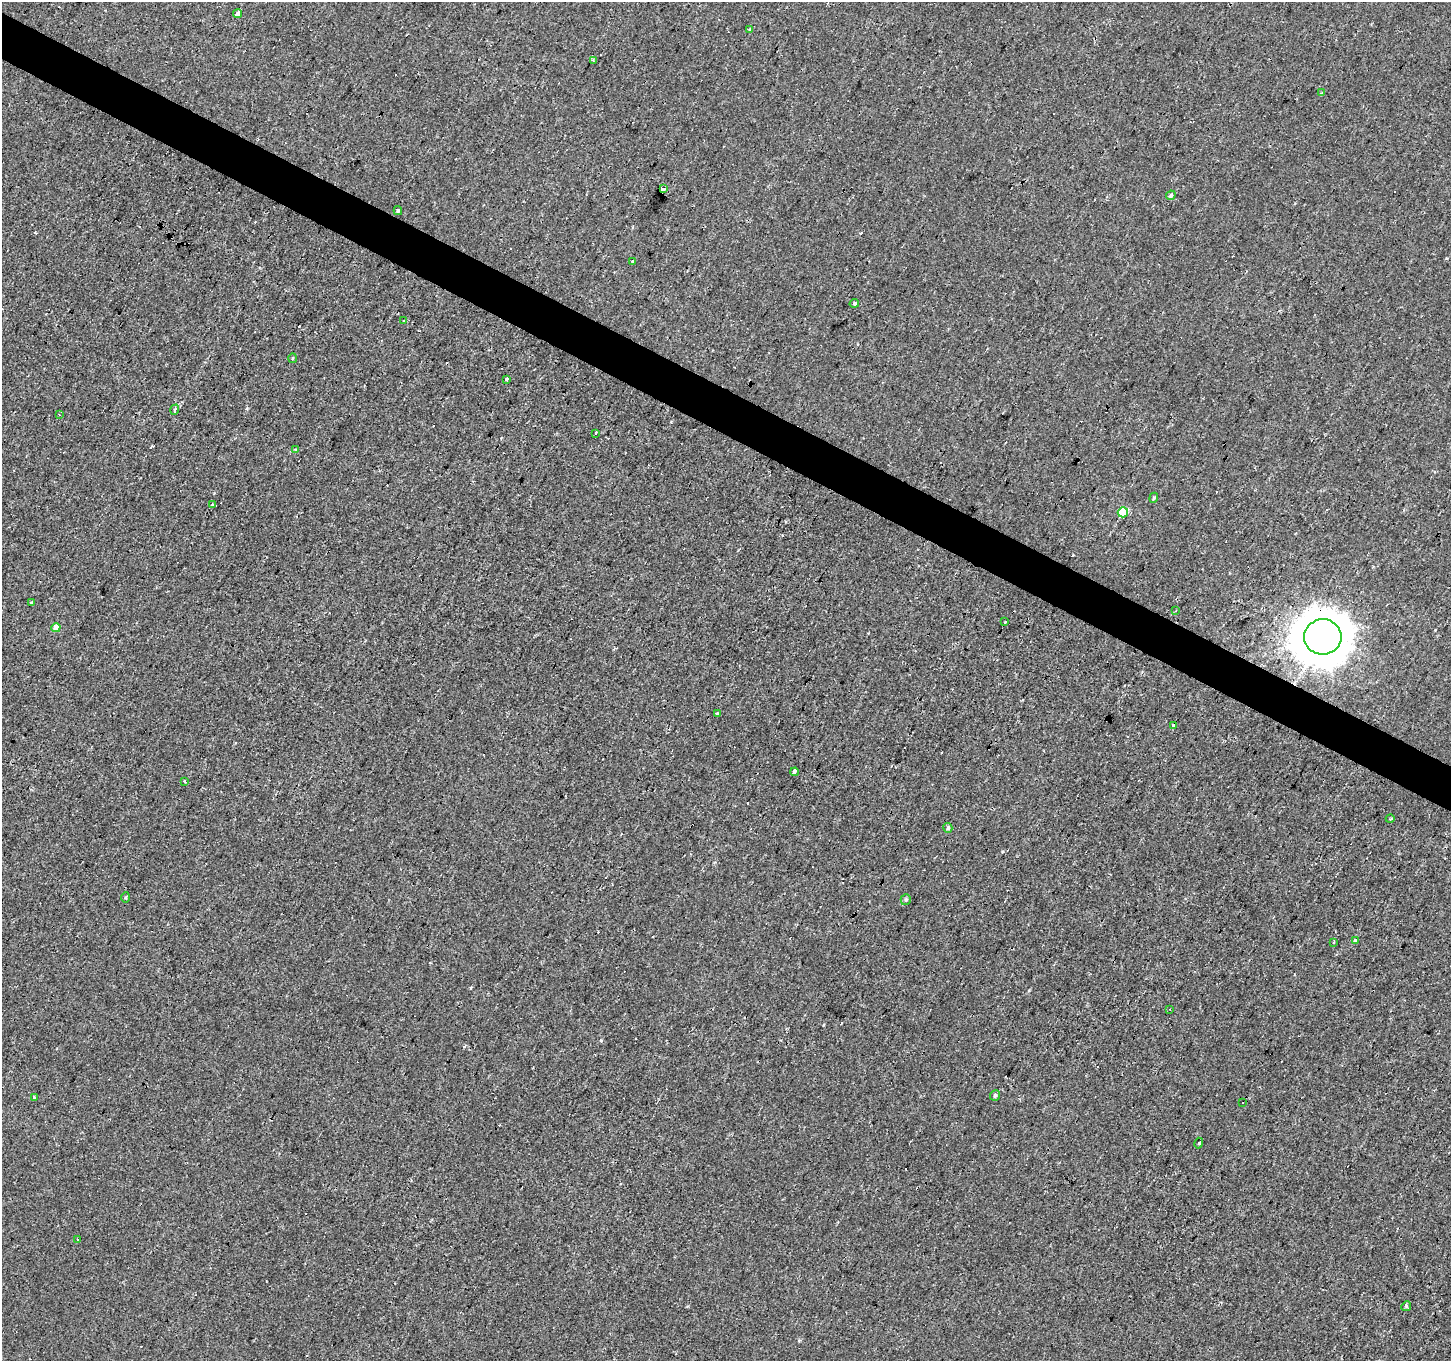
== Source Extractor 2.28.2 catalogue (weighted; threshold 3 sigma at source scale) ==
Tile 11 of 4 x 4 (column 3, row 3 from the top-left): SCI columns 2898-4346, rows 1617-2975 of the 5794 x 5883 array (HDU 1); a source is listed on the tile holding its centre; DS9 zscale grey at full resolution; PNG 1453 x 1363 px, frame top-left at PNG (2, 2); each listed source drawn as its Kron ellipse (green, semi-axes under 4 px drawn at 4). Shown black and unused: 3% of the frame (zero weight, under 2 of 3 exposures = <1% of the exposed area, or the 3 px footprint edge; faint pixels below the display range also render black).
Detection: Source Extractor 2.28.2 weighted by HDU 2 'WHT'; one run over the whole footprint, this tile lists its part. Background -8.71e-05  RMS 0.0051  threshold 0.023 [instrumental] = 3 sigma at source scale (4.5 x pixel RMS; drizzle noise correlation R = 1.50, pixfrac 1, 0.0396/0.0396 arcsec/px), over >= 5 px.
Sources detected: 60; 19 cosmic-ray / hot-pixel residue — neither listed nor drawn; the other 41 listed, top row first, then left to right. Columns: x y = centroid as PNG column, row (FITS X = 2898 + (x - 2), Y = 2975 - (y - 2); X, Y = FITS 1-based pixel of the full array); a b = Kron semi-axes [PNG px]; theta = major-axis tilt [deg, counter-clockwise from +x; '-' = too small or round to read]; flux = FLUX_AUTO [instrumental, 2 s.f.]
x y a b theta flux
238 13 5 4 - 2.5
750 29 3 3 - 5.8
593 60 4 3 - 0.59
1322 93 3 3 - 1.4
664 189 4 3 - 68
1171 195 5 4 - 1.1
398 211 4 3 - 0.81
632 261 4 3 - 0.44
854 303 5 4 - 2.1
404 321 3 3 - 0.5
292 358 5 3 - 0.5
507 380 3 3 - 9.2
175 410 5 4 - 1.8
59 415 4 3 - 0.48
596 433 4 3 - 3.7
295 450 3 3 - 0.67
1154 498 5 4 - 0.67
212 504 3 3 - 0.64
1123 512 5 5 - 23
31 603 3 2 - 0.73
1176 611 4 3 - 0.47
1005 622 3 2 - 1.7
56 628 4 4 - 5.8
1323 637 18 17 - 2000
717 714 3 3 - 4
1174 725 3 3 - 6.8
794 772 4 3 - 7.1
184 782 3 3 - 2.7
1390 819 4 3 - 0.5
948 828 5 4 - 1.1
126 897 5 3 - 0.57
906 900 5 5 - 0.8
1355 941 4 3 - 19
1334 942 3 2 - 0.64
1170 1009 3 2 - 0.6
995 1095 5 4 - 1.1
35 1097 3 3 - 1.6
1242 1103 3 3 - 1.4
1199 1143 5 3 - 0.57
77 1239 3 3 - 1.9
1406 1306 5 4 - 0.82
Overlapping masked pixels (flux is a lower limit): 2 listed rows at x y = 664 189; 1323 637
Unlisted compact peaks at least as high as the median listed source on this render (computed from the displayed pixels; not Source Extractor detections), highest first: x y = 601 1040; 1029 990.